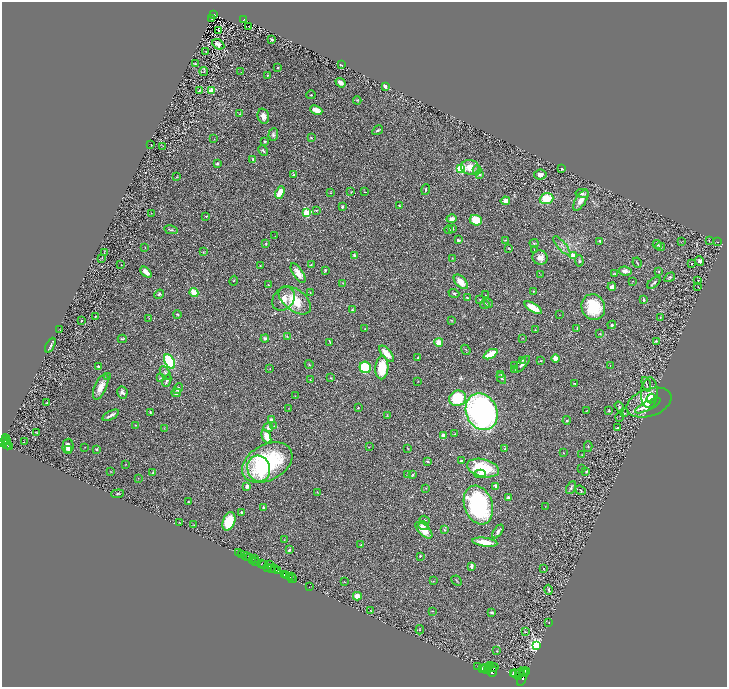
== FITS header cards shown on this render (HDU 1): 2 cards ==
NAXIS1  =                 1450
NAXIS2  =                 1369

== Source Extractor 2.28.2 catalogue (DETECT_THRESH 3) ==
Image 1450 x 1369 px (HDU 1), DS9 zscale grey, zoomed out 1/2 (1 PNG px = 2 x 2 image px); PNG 729 x 689 px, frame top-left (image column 2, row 1369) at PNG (2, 2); each listed source drawn as its Kron ellipse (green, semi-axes under 4 px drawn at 4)
Background 0.398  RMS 0.028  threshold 0.0841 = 3 sigma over >= 5 px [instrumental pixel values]
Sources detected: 351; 40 cannot appear on this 1/2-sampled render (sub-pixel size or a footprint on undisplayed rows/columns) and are neither listed nor drawn; the other 311 listed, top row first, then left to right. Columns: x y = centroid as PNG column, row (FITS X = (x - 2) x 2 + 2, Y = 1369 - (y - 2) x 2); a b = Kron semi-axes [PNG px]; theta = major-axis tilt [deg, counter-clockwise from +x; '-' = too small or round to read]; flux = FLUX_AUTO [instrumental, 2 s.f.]
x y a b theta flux
213 14 3 2 - 60
212 19 3 1 - 0.42
244 20 3 2 - 55
249 26 2 1 - 3.2
218 31 2 1 - 48
272 39 3 2 - 7.3
218 44 6 4 -29 16
206 52 2 1 - 36
195 64 2 2 - 2.7
341 65 2 2 - 4.4
277 67 2 2 - 4.4
204 71 4 2 - 3.8
241 72 2 1 - 1.6
267 75 4 3 - 4.1
341 83 5 3 - 32
385 86 4 3 - 14
199 90 2 2 - 5.2
212 91 3 2 - 150
311 95 4 2 - 3.9
357 100 4 3 - 5.1
316 110 6 4 -23 39
239 114 3 2 - 1.8
263 116 8 5 -75 30
378 130 6 3 33 8.9
273 135 6 5 - 12
311 137 3 2 - 5.3
214 139 2 1 - 1.4
265 142 2 2 - 17
151 145 2 1 - 2.2
163 146 2 1 - 6.1
263 150 6 2 -62 6.1
253 159 3 2 - 13
217 164 4 3 - 6.1
470 167 9 7 -10 71
460 169 3 3 - 550
562 169 3 2 - 7.2
477 170 4 3 - 6
479 174 4 3 - 12
293 175 3 2 - 6.9
540 175 6 5 - 25
176 177 3 2 - 2.4
425 190 6 2 76 5.2
351 192 3 2 - 2.3
365 192 3 1 - 2.1
280 193 6 4 64 86
330 193 3 1 - 2.1
582 193 6 3 -8 12
547 199 7 5 19 110
581 200 12 5 60 39
505 201 4 4 - 25
399 206 3 2 - 4.1
342 207 3 2 - 6.7
316 210 2 2 - 5.7
151 213 2 1 - 1.1
307 213 3 3 - 380
206 216 2 2 - 5.8
452 219 5 3 - 22
476 220 6 5 - 110
452 228 4 3 - 12
171 230 7 2 -12 6
449 230 4 2 - 3.1
275 236 2 1 - 1.4
458 240 3 2 - 7.8
505 240 3 2 - 4.5
600 241 3 2 - 8.7
709 241 3 1 - 2.1
681 242 3 2 - 2.4
717 242 2 1 - 1.9
534 243 4 3 - 5.8
266 244 3 3 - 4.9
657 245 5 3 - 6.3
562 246 12 2 -49 14
145 247 3 2 - 2.3
660 247 5 3 - 7
509 248 4 2 - 3.7
534 250 3 2 - 3.5
104 252 2 1 - 1.1
203 252 3 2 - 3.1
355 255 2 2 - 52
573 255 2 2 - 67
540 257 7 7 - 42
102 258 3 2 - 2.7
452 258 3 2 - 2.7
579 261 5 3 - 8
700 261 5 4 - 15
637 263 5 2 - 5.4
691 263 2 1 - 33
311 264 3 2 - 4.7
121 265 2 1 - 1.6
260 266 3 2 - 2.3
325 270 3 2 - 7.3
625 271 6 4 -9 21
659 271 3 2 - 4.3
146 272 6 3 -42 42
298 273 11 5 -57 46
614 274 3 2 - 3.2
541 275 2 1 - 1.5
670 277 6 4 30 9.3
234 281 5 2 - 2.9
632 281 2 1 - 1.5
698 281 2 2 - 2.6
461 282 8 5 -47 75
342 283 2 1 - 1.4
654 283 8 3 37 8.3
268 285 3 2 - 3.1
612 287 4 3 - 26
698 287 3 2 - 1.6
533 291 2 2 - 5.2
194 292 5 3 - 66
310 293 2 1 - 1.9
454 293 5 3 - 5.8
159 294 5 3 - 8.4
485 295 2 1 - 3.2
467 298 3 2 - 8.8
283 299 13 10 49 49
295 300 18 10 -37 140
480 300 3 2 - 3.3
643 300 4 2 - 5.2
488 303 5 3 - 6.6
485 304 5 3 - 5
593 307 13 11 -67 200
533 308 10 4 -32 72
352 310 4 3 - 5.9
177 314 4 2 - 3.7
559 315 2 1 - 1.4
96 316 3 1 - 3.1
660 317 4 3 - 5.6
149 318 2 2 - 1.9
452 320 3 3 - 3.5
81 321 2 2 - 4.8
612 325 4 3 - 6.4
577 328 4 2 - 4.1
365 329 3 2 - 3.5
60 330 2 1 - 1.7
535 330 2 1 - 1.6
600 334 3 3 - 4.8
287 336 4 3 - 4.4
523 338 2 1 - 1.5
122 339 4 3 - 5.5
265 339 4 4 - 13
656 341 3 2 - 5.5
439 342 4 4 - 63
330 343 3 2 - 2.6
50 345 8 3 63 10
466 350 5 2 - 4.3
386 354 10 4 -47 58
490 354 8 3 28 240
418 358 3 2 - 5.2
555 358 4 4 - 31
523 360 4 3 - 4
170 361 8 4 -61 360
541 361 2 2 - 2.9
309 364 4 2 - 4.2
522 364 11 3 47 19
515 366 3 3 - 12
610 366 2 1 - 1.5
98 367 4 3 - 10
365 367 6 5 - 210
382 368 11 6 87 140
270 369 2 2 - 2
514 370 3 2 - 2.5
165 373 8 3 -55 11
501 374 4 3 - 7.9
107 376 3 3 - 4.6
160 378 3 2 - 3.8
330 378 3 2 - 2.7
501 378 6 3 -57 10
310 380 2 1 - 1.8
167 381 6 3 68 11
418 381 3 1 - 1.8
574 383 3 2 - 2.9
646 384 7 2 -70 5.8
101 387 14 6 66 49
178 388 5 3 - 9.9
122 392 6 5 - 19
176 393 5 4 - 15
649 393 15 8 87 53
295 396 2 2 - 2
458 398 9 7 27 230
651 399 5 2 - 32
47 403 3 2 - 4.2
649 403 23 13 19 150
648 406 14 4 27 53
619 407 6 3 -57 7.6
289 408 4 2 - 2.6
358 408 2 2 - 2.4
586 411 2 2 - 1.6
609 411 3 2 - 3.5
150 412 3 3 - 4.6
482 412 19 15 -64 1600
625 413 3 3 - 3.4
111 415 9 3 27 23
387 415 4 3 - 3.2
620 417 4 2 - 2.7
271 420 3 2 - 12
567 420 4 3 - 5.8
136 425 2 2 - 2.7
274 426 3 2 - 2.9
268 428 5 4 - 23
617 428 3 2 - 8.7
164 429 3 2 - 2.2
37 432 3 2 - 2.5
455 434 2 2 - 1.9
443 435 3 3 - 16
266 437 7 4 -66 63
6 439 5 3 - 370
6 441 5 3 - 450
24 442 2 1 - 4.6
3 443 2 2 - 650
7 444 5 2 - 340
9 446 3 2 - 170
68 446 7 5 89 35
588 446 5 3 - 5.2
85 447 3 2 - 1.6
369 447 2 1 - 1.9
408 448 4 1 - 2.4
96 449 3 2 - 5.4
505 449 2 2 - 13
68 450 4 3 - 9.1
563 453 2 2 - 2.8
582 455 3 2 - 2.2
427 461 3 2 - 5.8
461 461 3 2 - 6
267 463 27 17 28 610
126 464 3 2 - 1.8
483 468 16 9 -13 230
582 468 2 2 - 1.9
259 469 13 11 -73 110
111 472 3 1 - 2
586 472 2 2 - 12
153 473 2 2 - 12
407 474 2 2 - 3.2
413 474 4 3 - 4.6
480 474 6 4 0 29
138 478 2 1 - 1.8
247 486 4 4 - 17
496 486 4 3 - 16
426 488 3 3 - 3.4
571 488 7 4 63 11
581 490 5 3 - 5.9
317 492 3 1 - 1.7
118 494 6 2 4 3.6
509 497 4 3 - 11
188 502 2 2 - 6.4
478 505 20 14 -71 630
263 507 3 2 - 5
545 507 2 1 - 1.3
242 513 4 3 - 9.9
425 520 5 3 - 5.3
229 521 9 6 70 150
179 522 2 1 - 11
194 525 4 2 - 2.2
424 526 5 3 - 12
424 530 10 5 -44 67
444 530 4 2 - 4.4
498 531 8 3 55 18
284 540 3 2 - 1.9
485 542 12 4 -8 77
361 545 3 3 - 4.8
289 550 3 3 - 7.5
238 553 3 2 - 150
242 555 2 2 - 700
246 556 4 2 - 84
420 556 3 2 - 4.4
249 558 3 2 - 82
254 558 3 2 - 190
252 560 2 1 - 28
256 561 3 1 - 660
262 564 3 2 - 700
264 564 3 2 - 400
269 564 4 3 - 480
472 566 4 2 - 14
267 567 2 1 - 140
271 568 3 2 - 380
275 569 3 3 - 700
543 569 3 2 - 2.1
278 570 3 3 - 320
284 574 2 1 - 440
287 575 2 1 - 300
292 576 2 1 - 21
289 577 3 2 - 440
292 579 4 2 - 80
433 581 3 2 - 2.3
457 581 5 2 - 3.4
344 582 3 2 - 2.1
309 587 2 1 - 15
549 590 5 3 - 8.7
357 596 4 4 - 41
371 611 3 2 - 2.6
432 611 2 1 - 2.8
492 613 2 2 - 27
549 622 2 1 - 1.6
420 630 4 3 - 3.7
525 632 2 2 - 4
536 645 3 3 - 2500
497 651 3 2 - 2.7
490 666 2 2 - 1300
478 667 2 1 - 110
493 667 5 3 - 2400
489 668 3 3 - 2100
483 669 4 2 - 2300
485 669 4 2 - 3400
488 671 3 2 - 1600
492 672 6 3 68 2700
526 672 3 2 - 710
520 673 5 2 - 2200
523 673 4 4 - 2300
513 674 3 2 - 2200
516 674 5 4 - 3500
518 676 2 2 - 1500
523 677 10 3 69 2700
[40 sub-pixel or undisplayed-footprint detections neither listed nor drawn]